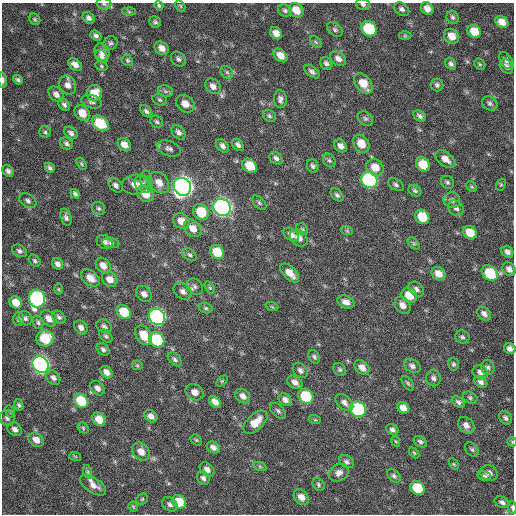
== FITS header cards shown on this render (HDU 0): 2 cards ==
NAXIS1  =                  512 / Axis length
NAXIS2  =                  512 / Axis length

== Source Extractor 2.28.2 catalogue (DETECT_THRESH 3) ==
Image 512 x 512 px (HDU 0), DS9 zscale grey, 1 PNG px = 1 image px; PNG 516 x 516 px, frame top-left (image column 1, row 512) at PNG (2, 3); each listed source drawn as its Kron ellipse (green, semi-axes under 4 px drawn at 4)
Background 287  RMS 18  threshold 53.5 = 3 sigma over >= 5 px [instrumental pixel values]
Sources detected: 231; all 231 listed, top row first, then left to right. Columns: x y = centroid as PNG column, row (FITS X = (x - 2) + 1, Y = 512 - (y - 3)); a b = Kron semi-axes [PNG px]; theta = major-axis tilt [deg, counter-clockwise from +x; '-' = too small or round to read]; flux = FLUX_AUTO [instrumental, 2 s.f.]
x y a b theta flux
104 4 7 5 -14 2600
363 4 7 5 -20 2900
159 6 5 4 - 1900
180 6 6 4 -59 1500
402 9 8 6 -34 4000
427 9 7 5 -51 8200
285 10 7 6 - 2800
296 10 8 6 -45 16000
129 12 7 4 -2 1800
453 17 7 5 -60 2800
89 18 7 5 -38 3800
35 19 6 5 - 1800
155 22 6 5 - 2500
502 22 7 5 -36 11000
369 29 8 7 - 71000
335 30 9 6 -41 2900
474 31 7 6 - 22000
276 33 7 5 -45 8600
96 36 6 4 -39 3200
405 36 6 4 0 1600
452 36 8 7 - 14000
316 42 7 4 -45 1600
111 43 7 6 - 2600
162 48 8 6 -41 7800
102 52 9 7 -62 6700
280 55 8 5 -41 11000
102 56 7 5 -42 3500
178 59 8 6 -46 3600
338 59 9 6 -35 5600
127 60 6 5 - 2000
506 61 9 6 -55 3900
326 63 7 5 -55 3500
75 64 7 5 -38 7000
451 64 6 5 - 3100
480 64 6 5 - 1700
101 66 6 4 -24 1600
506 66 8 6 -56 4800
227 72 7 5 -45 2800
312 72 9 5 -40 3500
3 80 7 3 -88 3300
18 80 5 4 - 2300
363 83 11 7 -52 19000
68 85 10 8 -66 7300
437 85 6 6 - 3200
213 86 9 7 -43 6700
165 91 8 5 -12 2900
94 93 8 7 - 20000
56 94 9 6 -46 5000
280 99 9 6 -85 4500
160 100 7 5 -17 2600
92 102 10 6 -16 4100
490 103 8 6 -30 3400
185 104 10 8 -38 11000
64 105 7 5 -49 3000
146 111 7 4 -45 2900
82 113 8 6 -47 16000
269 116 7 5 -36 2300
420 116 7 5 -35 3400
365 118 8 6 -36 2900
157 122 6 5 - 2500
100 123 9 7 -39 39000
45 132 5 5 - 2000
179 132 8 6 -48 4400
71 133 7 5 -38 3900
66 143 7 5 -40 2900
361 144 10 7 -54 15000
124 145 7 5 -48 8400
238 145 7 5 -48 4000
222 146 8 5 -49 4500
341 146 7 5 -48 5900
169 148 12 7 -21 4500
276 158 7 5 -41 3400
445 159 11 6 -38 9500
329 160 7 6 - 2700
81 164 7 4 -58 1600
423 164 8 6 -47 24000
250 166 8 6 -43 24000
313 166 7 5 -62 2900
375 167 9 7 -42 14000
50 168 5 4 - 2600
8 171 6 5 - 3700
146 179 8 6 90 3200
369 180 8 7 - 240000
159 182 12 9 -50 11000
447 182 7 6 - 2500
135 184 13 10 9 11000
144 184 10 7 -38 5600
116 185 8 5 -46 4100
396 185 8 5 -33 2900
501 185 6 4 68 1600
182 187 9 8 - 890000
472 187 6 4 -44 1700
415 191 7 5 -29 2400
75 194 5 4 - 2700
145 194 9 7 -46 18000
337 195 8 5 -44 2900
452 200 8 7 - 4100
28 201 9 6 -34 3900
259 203 8 5 -46 2100
222 207 9 8 - 500000
98 208 7 6 - 2700
456 208 8 7 - 4700
201 212 9 7 -50 35000
66 217 9 5 -73 3900
422 217 8 6 -44 33000
181 221 9 7 -41 12000
193 228 10 7 -44 12000
302 229 6 5 - 1800
347 231 6 4 -19 1500
470 233 7 6 - 21000
291 235 9 5 -36 6300
299 238 10 7 -39 6500
105 242 8 6 -30 4900
111 243 9 5 -7 2900
414 243 7 4 -45 1900
19 251 8 5 -27 3300
217 252 8 6 -44 29000
507 252 6 5 - 4400
190 255 8 5 -37 3000
35 261 7 5 -48 2400
57 264 6 5 - 4700
103 265 8 6 -51 8600
509 269 7 6 - 5900
290 273 12 6 -46 13000
490 273 9 7 -38 46000
438 274 7 6 - 11000
90 278 11 7 -39 12000
110 279 8 7 - 9800
195 287 9 7 -42 4200
210 288 7 4 -58 1800
58 289 6 4 -88 1400
416 289 8 6 -40 4300
183 291 10 7 -35 5500
144 294 9 7 -45 6500
409 295 8 7 - 22000
37 299 9 8 - 240000
346 302 9 6 -24 6900
16 303 7 5 -47 14000
403 305 9 7 -50 7400
272 307 6 4 -20 1600
206 308 7 5 -16 2300
124 312 8 6 -41 31000
484 314 8 6 -45 5000
59 317 7 5 -42 2800
157 317 9 7 -43 320000
25 318 7 6 - 3200
49 318 9 6 -44 8600
18 319 7 6 - 2700
38 322 7 5 -72 2500
104 326 8 6 -34 3300
81 327 8 6 -52 5200
144 335 11 7 -58 20000
106 336 8 5 -44 2500
462 337 7 6 - 2800
45 338 9 8 - 42000
157 340 8 7 - 75000
103 349 7 5 -42 3100
510 349 6 5 - 5200
314 357 7 5 -60 2600
175 359 8 5 -46 3000
453 364 6 5 - 2400
41 365 9 7 -47 430000
137 365 5 5 - 1500
412 366 9 6 -32 4500
362 367 8 6 -44 7800
488 367 7 6 - 3500
300 370 8 6 -47 4300
340 370 7 5 -44 2300
107 372 7 5 -46 7000
480 372 8 6 -30 5500
53 378 8 6 -48 4300
433 378 8 7 - 4300
222 381 6 4 45 1600
295 382 8 6 -34 6300
481 382 7 5 -32 4000
408 383 8 4 -52 2200
97 388 8 6 -47 5600
195 392 9 7 -34 8100
243 396 8 6 -43 6500
306 396 8 7 - 53000
470 398 7 5 -30 2400
285 400 7 5 -39 5400
81 401 8 6 -41 41000
215 402 7 5 -43 7700
458 402 7 5 -33 3100
344 403 10 6 -43 5800
19 405 6 4 -69 2300
403 408 6 5 - 8700
358 409 8 7 - 160000
278 411 9 5 -44 3200
10 412 6 4 -69 1700
151 416 7 5 -39 6200
7 418 8 7 - 3600
505 418 7 5 -50 3600
99 419 7 6 - 15000
315 420 6 4 -18 1300
255 422 15 8 43 16000
466 425 9 7 -47 6800
83 428 6 5 - 1800
15 429 8 6 -37 5100
392 430 6 5 - 3300
36 440 8 6 -37 8900
196 440 6 5 - 1800
395 441 5 3 - 1300
420 442 7 5 -33 2900
512 442 5 5 - 1400
213 447 7 5 -33 5200
472 449 8 6 -46 2800
141 452 10 8 -47 10000
414 453 6 4 -46 1500
75 456 6 3 -19 1200
347 462 8 6 -30 3300
454 464 6 4 -59 1400
260 467 7 4 -20 1800
207 469 8 6 -44 5300
88 472 7 4 -72 2100
339 473 10 8 30 6400
489 473 8 7 - 5600
394 476 8 5 -46 3100
484 476 7 5 -14 2400
203 478 7 5 -55 4000
93 485 15 7 -33 8900
318 485 7 5 -51 2400
417 488 7 6 - 40000
301 497 8 6 -47 9400
142 499 6 5 - 1600
179 502 7 6 - 26000
502 502 8 5 -27 3600
170 504 8 6 -38 4000
133 507 5 4 - 1200
512 507 6 3 -86 3000
At the frame edge (FLAGS 8, measured only in part): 6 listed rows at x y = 104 4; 363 4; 3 80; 510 349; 512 442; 512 507